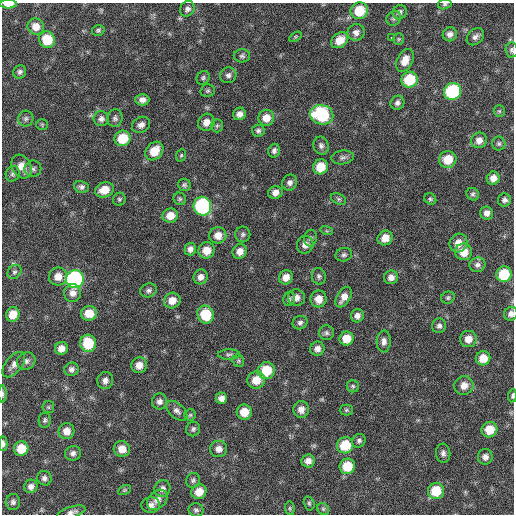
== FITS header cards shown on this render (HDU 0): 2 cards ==
NAXIS1  =                  512 / Axis length
NAXIS2  =                  512 / Axis length

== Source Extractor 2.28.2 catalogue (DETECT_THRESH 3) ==
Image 512 x 512 px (HDU 0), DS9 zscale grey, 1 PNG px = 1 image px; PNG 516 x 516 px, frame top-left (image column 1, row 512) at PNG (2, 3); each listed source drawn as its Kron ellipse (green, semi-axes under 4 px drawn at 4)
Background 59.4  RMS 8.4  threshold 25.3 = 3 sigma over >= 5 px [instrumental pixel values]
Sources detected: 162; all 162 listed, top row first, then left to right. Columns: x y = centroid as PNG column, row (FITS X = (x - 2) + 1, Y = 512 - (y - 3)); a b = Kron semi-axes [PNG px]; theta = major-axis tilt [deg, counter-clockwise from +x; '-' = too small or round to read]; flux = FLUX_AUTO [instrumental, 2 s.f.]
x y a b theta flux
8 4 8 4 -1 5500
445 4 7 5 15 1100
187 9 8 7 - 2100
359 11 9 8 - 15000
400 12 7 6 - 1800
394 18 8 6 45 1300
36 27 8 8 - 5200
98 30 6 5 - 1000
356 32 9 8 - 2900
450 34 7 7 - 2400
295 37 7 4 31 710
475 37 10 7 44 2400
392 38 3 3 - 3000
399 39 6 5 - 940
47 40 8 8 - 14000
340 40 9 7 37 7200
512 50 7 6 - 1400
242 56 8 6 0 1400
405 60 12 8 64 5700
20 72 7 6 - 1700
228 75 8 8 - 2200
203 78 7 6 - 1300
409 80 8 8 - 21000
208 91 7 6 - 1100
453 91 9 8 - 61000
142 100 7 5 0 2800
397 103 7 6 - 1900
499 111 6 5 - 940
239 114 6 6 - 2900
322 115 11 9 -14 41000
115 118 9 7 83 1700
266 118 8 8 - 6200
26 119 8 7 - 1700
101 119 8 7 - 2200
206 122 9 8 - 4200
42 125 6 5 - 750
141 125 9 7 30 2900
217 126 7 6 - 1100
258 131 6 6 - 1400
122 138 8 7 - 16000
479 140 8 7 - 3600
499 144 7 6 - 1300
321 146 9 7 -71 2000
154 151 10 8 50 10000
274 151 7 5 73 1800
181 155 6 5 - 860
342 157 11 7 8 1900
448 159 9 8 - 11000
22 166 13 9 -61 6400
320 167 8 7 - 11000
33 169 8 8 - 1800
13 174 8 7 - 1600
493 178 7 6 - 3900
290 182 8 7 - 2200
184 185 6 6 - 1200
81 187 7 6 - 1800
104 190 9 7 19 8000
275 193 7 6 - 3700
473 194 6 6 - 1200
119 199 6 6 - 1100
180 199 6 6 - 1100
339 199 8 5 -27 1300
430 199 6 5 - 1000
504 200 6 6 - 1800
202 206 9 9 - 79000
487 213 6 6 - 2800
170 216 8 7 - 6300
327 231 6 4 -18 790
243 234 8 7 - 1600
218 235 8 8 - 5300
311 238 8 6 80 1300
385 238 8 7 - 6100
458 243 9 8 - 5500
305 245 9 8 - 3200
190 249 6 5 - 2300
207 250 8 8 - 7100
240 251 7 7 - 4300
464 252 8 8 - 8400
344 255 8 6 15 1600
477 265 8 7 - 2100
14 272 8 6 48 1600
504 274 8 7 - 21000
58 276 9 9 - 5900
319 276 8 7 - 1600
201 277 7 7 - 3000
286 277 7 6 - 4300
391 277 7 7 - 2900
75 279 9 9 - 130000
148 290 8 7 - 1800
73 293 9 8 - 3700
344 297 11 6 58 4500
296 298 8 8 - 3400
448 298 7 6 - 1100
289 299 7 5 76 1400
318 299 8 8 - 6100
172 300 8 7 - 5600
89 313 8 7 - 8800
13 314 7 6 - 7300
205 314 9 8 - 17000
511 314 7 6 - 2400
357 316 6 6 - 2800
300 323 7 6 - 1900
439 326 7 7 - 1800
327 333 7 7 - 1600
346 338 7 7 - 8000
468 339 8 8 - 5200
384 341 11 7 87 2700
88 343 8 8 - 19000
61 348 6 6 - 4200
317 349 7 7 - 2800
229 354 11 5 1 1400
483 358 7 7 - 7000
26 361 9 8 - 2200
238 361 6 5 - 880
14 365 15 8 50 3500
139 365 8 7 - 5000
71 369 7 6 - 2000
266 371 9 8 - 16000
256 380 9 8 - 8700
105 381 8 8 - 3000
464 385 9 9 - 4800
353 386 6 6 - 1100
3 394 8 3 90 1000
512 396 6 3 84 1100
221 398 6 5 - 3000
159 401 8 7 - 2400
48 407 6 5 - 860
301 410 8 8 - 4100
346 410 6 5 - 970
177 411 12 7 -41 2600
244 412 7 7 - 8700
190 415 6 5 - 900
45 420 7 6 - 1200
193 429 7 7 - 1600
489 430 8 7 - 11000
66 431 8 8 - 5100
359 441 7 6 - 1500
3 444 7 4 -87 1800
345 445 8 8 - 17000
21 449 7 7 - 11000
122 449 8 8 - 6200
219 449 8 8 - 3700
73 453 8 7 - 2200
443 453 9 7 -84 2100
485 457 8 7 - 2800
308 461 7 6 - 3300
347 466 8 7 - 15000
44 478 7 7 - 2100
193 480 7 7 - 1400
31 486 7 6 - 2800
162 489 8 7 - 2700
124 490 7 4 27 790
436 491 8 8 - 16000
199 492 8 7 - 6800
157 500 11 8 43 4000
13 502 8 7 - 1800
309 503 7 5 -74 1100
151 505 9 7 7 2400
290 508 7 5 -83 800
323 509 6 5 - 1100
196 510 7 7 - 1500
72 512 14 5 17 2700
At the frame edge (FLAGS 8, measured only in part): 8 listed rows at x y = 8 4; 445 4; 512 50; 511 314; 3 394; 512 396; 3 444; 72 512